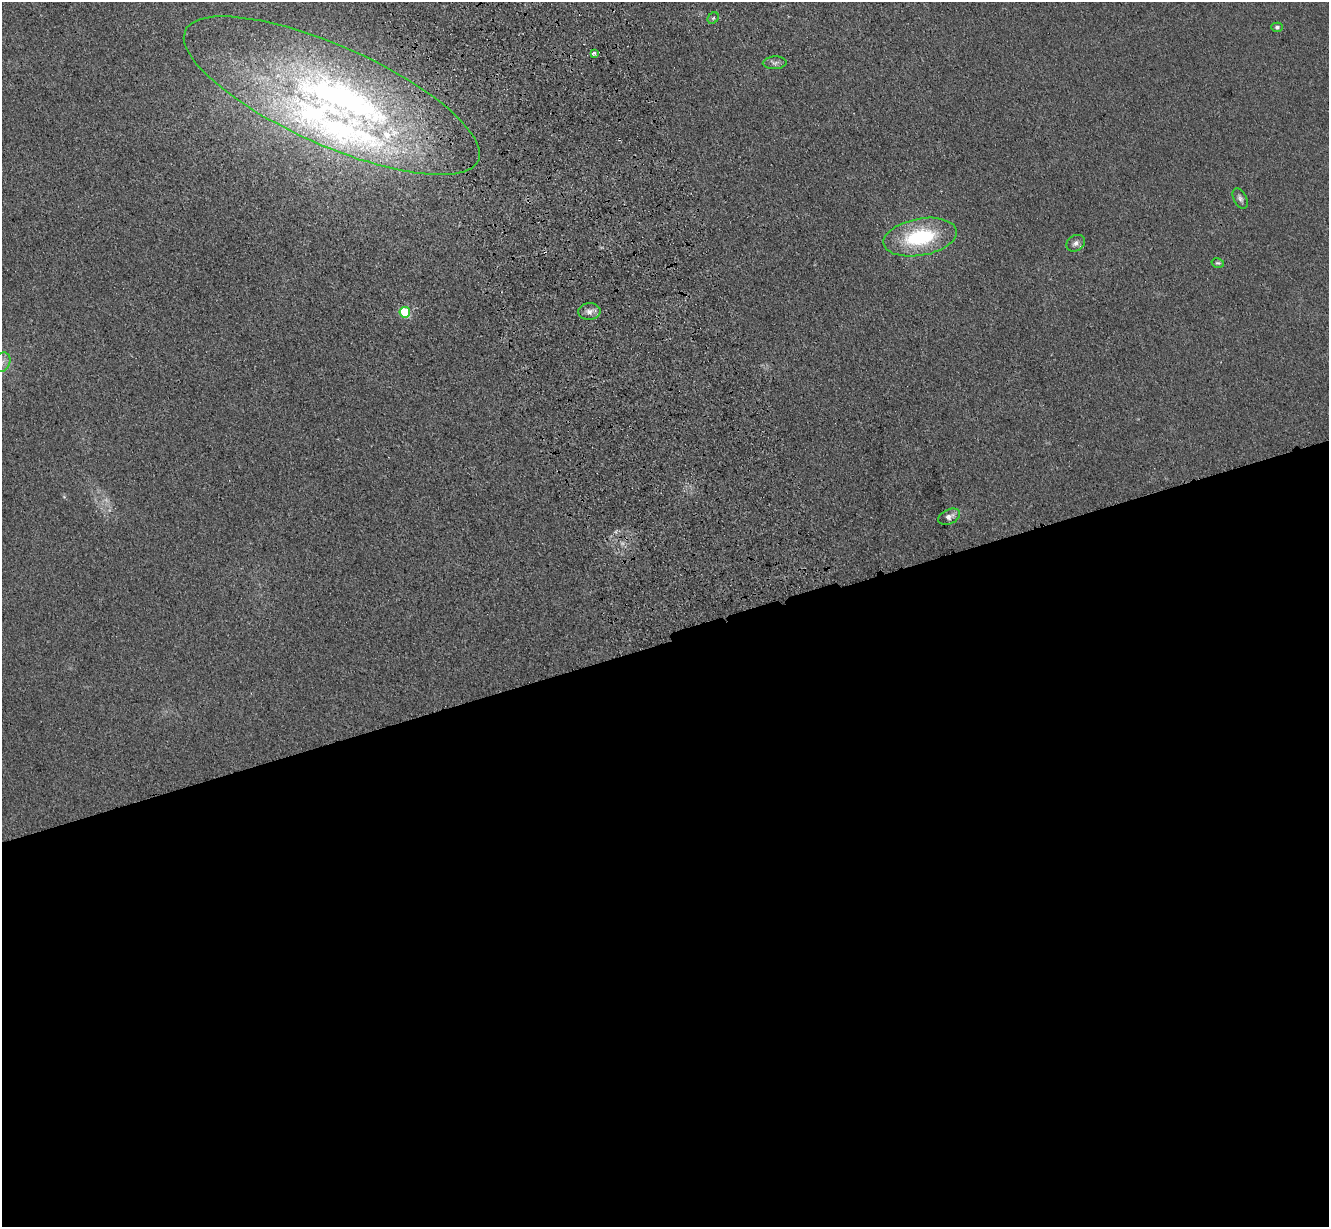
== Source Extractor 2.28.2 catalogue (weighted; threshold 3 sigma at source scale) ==
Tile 15 of 4 x 4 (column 3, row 4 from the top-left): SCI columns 2769-4095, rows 198-1422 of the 5535 x 5417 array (HDU 1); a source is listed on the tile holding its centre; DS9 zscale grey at full resolution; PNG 1331 x 1229 px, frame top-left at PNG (2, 2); each listed source drawn as its Kron ellipse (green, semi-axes under 4 px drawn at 4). Shown black and unused: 48% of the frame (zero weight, under 3 of 4 exposures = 6% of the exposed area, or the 3 px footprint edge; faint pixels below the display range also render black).
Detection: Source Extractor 2.28.2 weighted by HDU 2 'WHT'; one run over the whole footprint, this tile lists its part. Background 0.0347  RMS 0.0061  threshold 0.0274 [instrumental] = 3 sigma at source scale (4.5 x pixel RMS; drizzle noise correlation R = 1.50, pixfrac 1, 0.05/0.05 arcsec/px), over >= 5 px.
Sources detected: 18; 1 inside a brighter object's white glare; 1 cosmic-ray / hot-pixel residue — neither listed nor drawn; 3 inside a brighter listed object's ellipse — not listed separately; the other 13 listed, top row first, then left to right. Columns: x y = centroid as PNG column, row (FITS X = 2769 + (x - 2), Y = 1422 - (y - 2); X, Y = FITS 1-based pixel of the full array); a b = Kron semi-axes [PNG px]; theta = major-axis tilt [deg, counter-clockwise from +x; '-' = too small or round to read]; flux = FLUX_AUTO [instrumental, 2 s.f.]
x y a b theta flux
713 18 6 5 - 1.2
1277 27 6 4 -1 1.2
594 53 4 3 - 2.5
775 63 12 6 2 2.2
332 96 160 49 -24 290
1240 198 11 6 -62 2.1
920 237 37 18 11 50
1076 243 10 7 29 2.7
1218 263 6 4 -13 0.99
589 311 11 8 4 3.7
405 312 5 5 - 47
2 362 10 8 53 4.6
949 517 11 7 25 3.1
Isophote crosses this tile's border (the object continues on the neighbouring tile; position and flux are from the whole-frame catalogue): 1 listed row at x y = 2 362